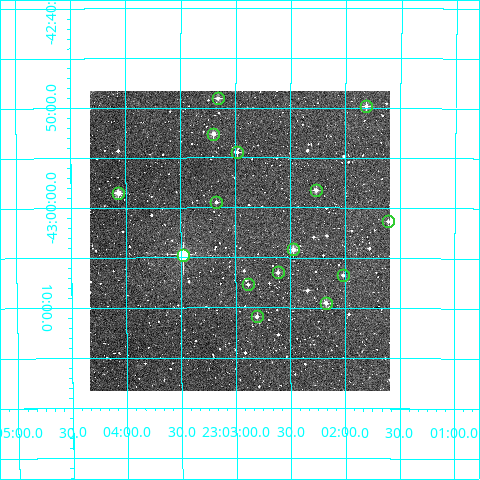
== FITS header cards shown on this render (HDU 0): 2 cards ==
NAXIS1  =                  300
NAXIS2  =                  300

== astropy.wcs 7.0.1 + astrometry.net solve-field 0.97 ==
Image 300 x 300 px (HDU 0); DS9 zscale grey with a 90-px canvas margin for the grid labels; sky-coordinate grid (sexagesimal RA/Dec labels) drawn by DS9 from the SOLVED WCS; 15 Tycho-2 reference stars matched to detected sources circled (green)
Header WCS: RA---TAN/DEC--TAN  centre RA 23:02:58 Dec -43:03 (345.74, -43.05 deg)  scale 6 arcsec/px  FOV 30.0' x 30.0'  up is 0 deg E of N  parity normal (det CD < 0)
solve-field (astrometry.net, Tycho-2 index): VERIFIED the header's WCS against the Tycho-2 star catalogue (verified at 2 index scales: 10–15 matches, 0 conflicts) and refined it, rather than solving blind
Solved WCS: RA---TAN-SIP/DEC--TAN-SIP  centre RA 23:02:58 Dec -43:03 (345.74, -43.06 deg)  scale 6 arcsec/px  FOV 30.0' x 30.0'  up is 0 deg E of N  parity normal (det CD < 0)
The solver's refit moves the header's centre by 2.2 arcsec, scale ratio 1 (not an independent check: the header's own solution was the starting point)
Tycho-2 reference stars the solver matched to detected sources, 15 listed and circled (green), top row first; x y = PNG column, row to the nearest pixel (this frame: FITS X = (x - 90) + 1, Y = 300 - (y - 91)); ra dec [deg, ICRS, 3 dp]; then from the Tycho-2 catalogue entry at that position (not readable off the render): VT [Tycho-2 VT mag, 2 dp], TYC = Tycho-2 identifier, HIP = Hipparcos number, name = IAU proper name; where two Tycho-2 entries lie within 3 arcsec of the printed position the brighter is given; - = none
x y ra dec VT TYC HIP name
218 98 345.790 -42.818 11.14 8011-840-1 - -
366 106 345.453 -42.830 11.30 8011-505-1 - -
213 134 345.800 -42.877 10.52 8011-554-1 - -
237 152 345.746 -42.907 11.49 8011-1060-1 - -
316 190 345.566 -42.971 12.35 8011-354-2 113760 -
118 193 346.017 -42.975 10.00 8011-296-1 - -
216 202 345.794 -42.991 12.17 8011-933-1 - -
388 221 345.402 -43.022 13.03 8011-978-1 - -
293 249 345.618 -43.070 10.52 8011-310-1 - -
183 255 345.869 -43.078 7.83 8011-932-1 113858 -
278 272 345.654 -43.108 11.63 8011-147-1 - -
343 275 345.505 -43.113 12.57 8011-632-1 - -
248 284 345.722 -43.128 12.03 8011-264-1 - -
326 303 345.544 -43.159 11.01 8011-699-1 - -
257 316 345.701 -43.181 11.22 8011-677-1 - -